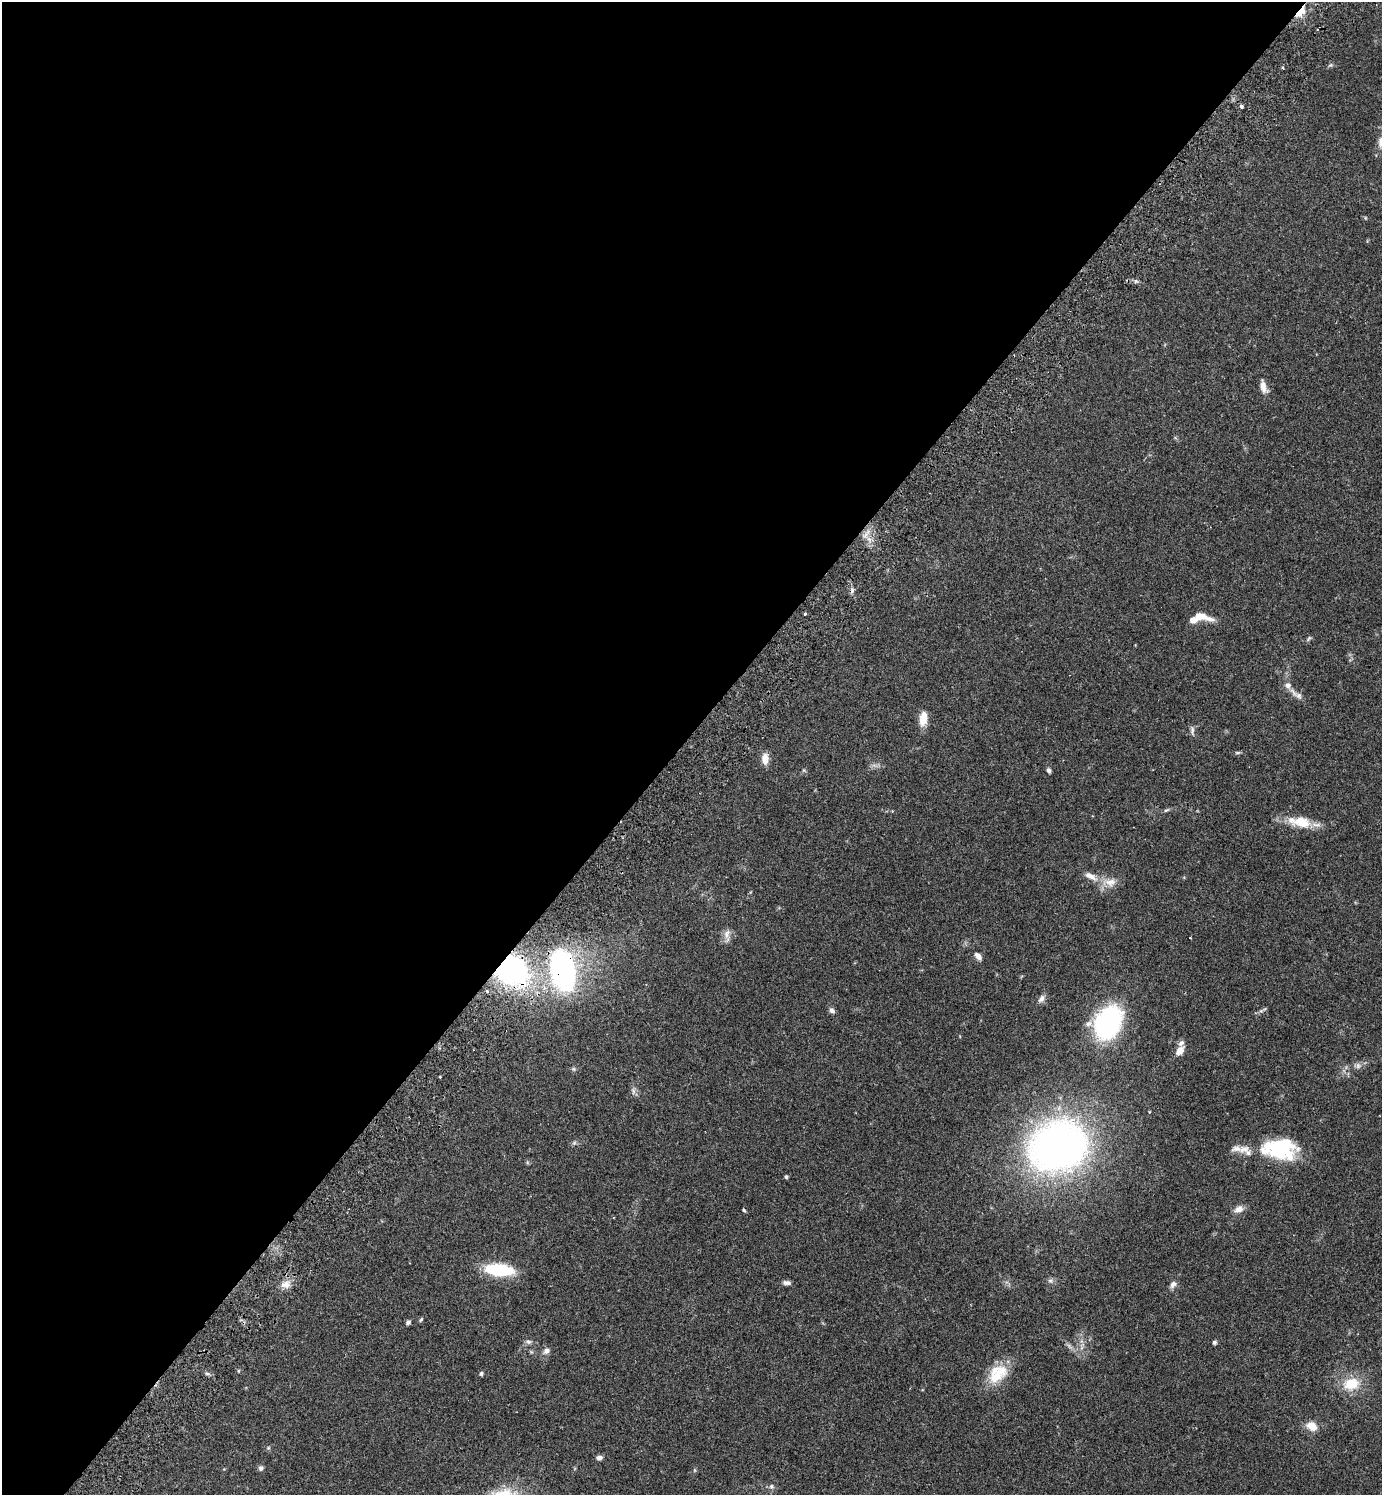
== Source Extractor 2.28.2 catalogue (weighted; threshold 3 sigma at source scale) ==
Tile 5 of 4 x 4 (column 1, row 2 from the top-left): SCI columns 345-1724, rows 3031-4523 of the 6070 x 6063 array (HDU 1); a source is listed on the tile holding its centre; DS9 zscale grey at full resolution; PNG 1384 x 1497 px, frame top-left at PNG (2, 2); no overlay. Shown black and unused: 49% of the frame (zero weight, under 2 of 3 exposures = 3% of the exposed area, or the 3 px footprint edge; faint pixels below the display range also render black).
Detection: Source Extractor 2.28.2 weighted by HDU 2 'WHT'; one run over the whole footprint, this tile lists its part. Background 0.074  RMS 0.0053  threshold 0.0237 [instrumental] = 3 sigma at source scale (4.5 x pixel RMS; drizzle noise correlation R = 1.50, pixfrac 1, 0.05/0.05 arcsec/px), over >= 5 px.
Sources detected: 71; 1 cosmic-ray / hot-pixel residue — not listed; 5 inside a brighter listed object's ellipse — not listed separately; the other 65 listed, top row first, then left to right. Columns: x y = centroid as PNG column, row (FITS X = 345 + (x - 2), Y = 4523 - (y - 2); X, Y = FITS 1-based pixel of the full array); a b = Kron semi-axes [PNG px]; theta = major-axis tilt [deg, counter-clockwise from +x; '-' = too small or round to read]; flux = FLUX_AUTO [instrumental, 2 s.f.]
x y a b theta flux
1300 12 15 7 47 9
1330 65 7 5 21 0.91
1282 68 3 3 - 0.9
1242 106 4 4 - 1.1
1365 218 5 3 - 0.48
1263 386 17 8 -75 4
869 539 9 5 -45 2.4
805 614 3 3 - 1.7
1201 616 22 7 -14 7.6
1308 639 10 4 46 1
1288 685 9 8 - 2.8
1299 695 11 8 -49 2.6
923 720 16 11 -89 5.6
1192 731 13 5 86 1.6
1237 753 8 4 1 0.83
765 759 13 8 88 4.7
874 765 7 4 -18 1.4
1049 770 6 5 - 1.3
804 771 6 4 -20 0.62
1166 810 9 4 26 0.88
1300 822 33 14 -10 13
1091 876 21 8 -28 5.4
1110 882 21 12 2 6.4
727 934 15 9 72 3.4
978 956 10 6 -45 2.6
511 970 25 20 -35 130
562 970 43 24 -76 100
487 991 3 2 - 1.1
1041 999 11 7 52 2.3
832 1010 8 6 -50 1.8
1261 1011 9 4 10 1.1
1108 1023 28 21 60 93
1180 1051 9 6 54 6.1
1358 1066 8 6 -90 1.6
574 1069 6 5 - 0.85
440 1077 3 2 - 0.46
633 1091 10 5 90 1.7
574 1143 6 5 - 0.95
1058 1147 50 42 20 290
1236 1149 19 9 2 4
1280 1149 41 24 -1 39
786 1177 4 4 - 1
1238 1209 12 8 23 3.4
743 1210 3 3 - 1.2
499 1270 29 12 -6 29
1050 1281 8 6 -1 1.5
786 1283 10 5 -4 1.8
285 1284 13 10 7 4.3
1173 1284 9 7 61 2.3
421 1320 7 4 61 0.7
408 1322 6 5 - 1.2
528 1342 7 6 - 1.4
1214 1342 6 5 - 0.99
1069 1346 9 6 -37 1.8
546 1351 10 8 40 2.3
207 1374 7 4 -2 0.94
481 1374 5 4 - 1
997 1374 29 19 39 16
1351 1384 20 15 13 14
1312 1426 12 9 -36 6.2
268 1448 6 4 45 0.66
599 1458 7 5 6 2
261 1468 6 5 - 1.5
695 1470 6 4 71 0.61
771 1486 6 6 - 1.3
Overlapping masked pixels (flux is a lower limit): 3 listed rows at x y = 1300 12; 511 970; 562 970